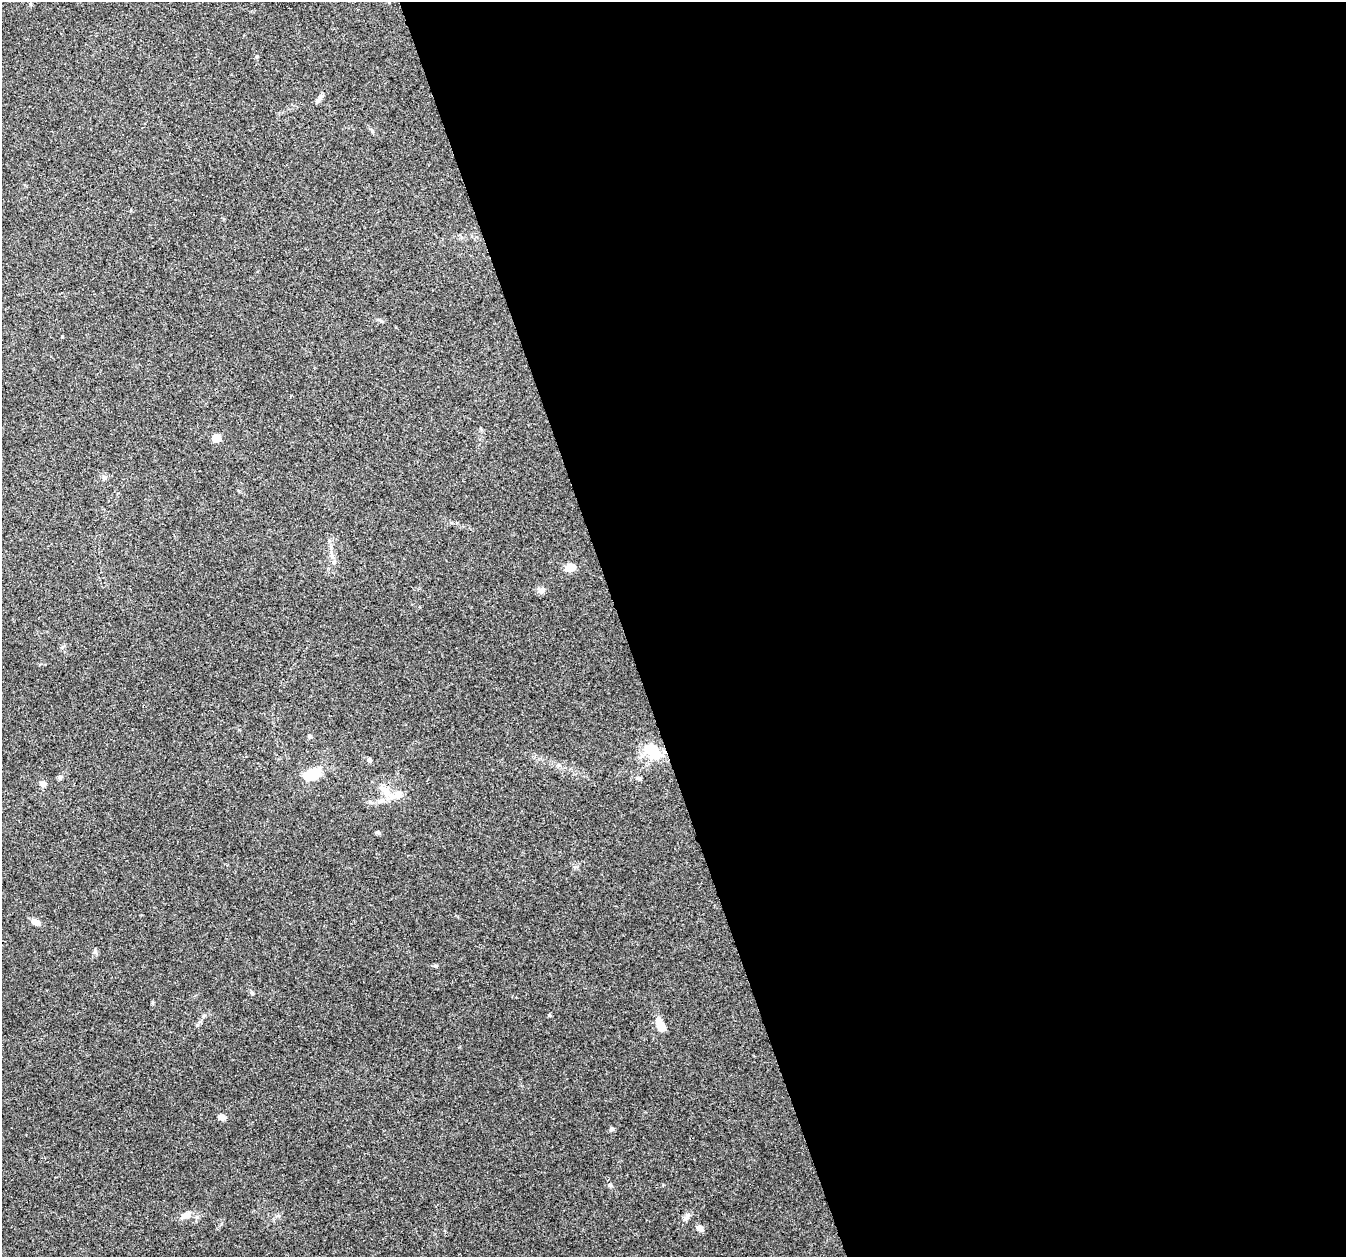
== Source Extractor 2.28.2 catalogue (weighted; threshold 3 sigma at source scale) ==
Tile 8 of 4 x 4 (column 4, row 2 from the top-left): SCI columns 4037-5380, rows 2631-3885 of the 5380 x 5206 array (HDU 1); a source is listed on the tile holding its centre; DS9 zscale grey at full resolution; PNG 1348 x 1259 px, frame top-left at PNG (2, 2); no overlay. Shown black and unused: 54% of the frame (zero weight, under 3 of 4 exposures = <1% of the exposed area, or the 3 px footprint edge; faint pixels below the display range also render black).
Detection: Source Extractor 2.28.2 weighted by HDU 2 'WHT'; one run over the whole footprint, this tile lists its part. Background 0.0848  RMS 0.005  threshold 0.0225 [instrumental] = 3 sigma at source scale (4.5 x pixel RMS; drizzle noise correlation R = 1.50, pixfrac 1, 0.0396/0.0396 arcsec/px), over >= 5 px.
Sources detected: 28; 3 inside a brighter listed object's ellipse — not listed separately; the other 25 listed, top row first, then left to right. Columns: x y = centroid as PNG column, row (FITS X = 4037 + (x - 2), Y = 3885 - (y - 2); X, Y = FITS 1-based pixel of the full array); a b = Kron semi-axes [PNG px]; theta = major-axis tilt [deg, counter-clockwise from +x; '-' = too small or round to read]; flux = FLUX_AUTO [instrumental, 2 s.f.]
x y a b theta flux
318 101 7 6 - 1.2
216 438 5 5 - 9.6
104 478 6 4 19 0.82
332 556 7 4 -72 1.2
570 567 9 7 8 6
542 591 10 7 28 1.8
310 736 6 5 - 0.8
653 752 23 14 -42 16
370 760 6 6 - 0.99
312 774 19 11 15 13
60 777 6 6 - 1.1
43 784 8 7 - 1.8
386 791 24 9 -48 6.3
378 832 7 5 -36 0.82
36 922 11 6 -31 3
95 951 6 6 - 0.97
435 966 7 4 0 0.7
549 1015 5 4 - 0.65
197 1025 6 4 19 0.72
660 1025 16 8 -60 6.4
222 1117 8 6 -10 2.3
612 1129 7 5 27 0.95
186 1215 14 8 29 3.1
686 1217 12 6 45 1.9
700 1229 9 6 -46 2.1
Unlisted compact peaks at least as high as the median listed source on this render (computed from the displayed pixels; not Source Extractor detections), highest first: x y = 609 1185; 252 993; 152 1002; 62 336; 637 777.